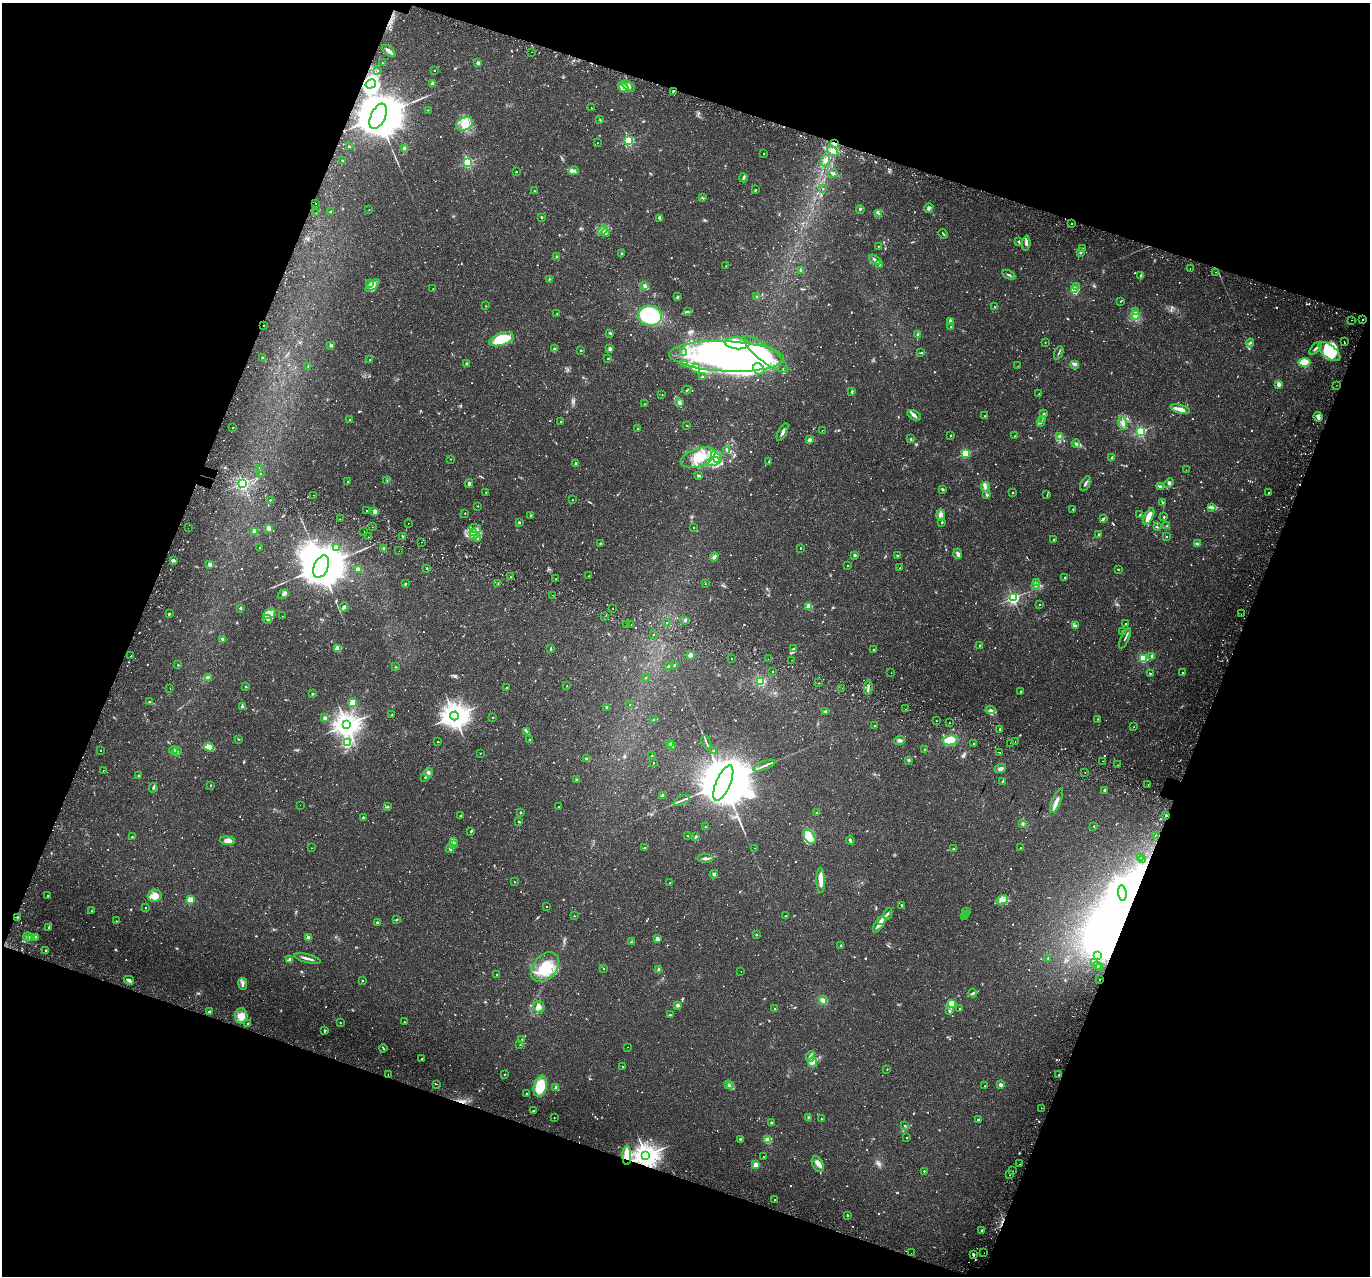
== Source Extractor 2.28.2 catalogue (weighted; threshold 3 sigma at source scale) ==
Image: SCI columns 70-5539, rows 296-5389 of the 5617 x 5745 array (HDU 1 of 3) = the unmasked area's bounding box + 8 px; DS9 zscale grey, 4 x 4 block average (1 PNG px = mean of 4 x 4 image px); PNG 1372 x 1278 px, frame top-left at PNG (2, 3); each listed source drawn as its Kron ellipse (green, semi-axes under 4 px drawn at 4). Shown black and unused: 39% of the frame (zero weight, under 2 of 3 exposures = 5% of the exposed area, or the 3 px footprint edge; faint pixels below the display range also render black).
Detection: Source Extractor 2.28.2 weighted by HDU 2 'WHT'. Background 0.0342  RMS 0.0038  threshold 0.0171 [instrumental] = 3 sigma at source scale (4.5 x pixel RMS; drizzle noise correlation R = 1.50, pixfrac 1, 0.0396/0.0396 arcsec/px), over >= 5 px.
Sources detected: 1261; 24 too faint to see at this stretch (4 x 4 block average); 24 inside a brighter object's white glare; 52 cosmic-ray / hot-pixel residue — neither listed nor drawn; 22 coinciding with a brighter row at this scale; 43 inside a brighter listed object's ellipse — not listed separately; of the other 1096, all 500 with FLUX_AUTO >= 1.5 (the completeness limit of this list) listed and drawn (596 fainter detections not listed), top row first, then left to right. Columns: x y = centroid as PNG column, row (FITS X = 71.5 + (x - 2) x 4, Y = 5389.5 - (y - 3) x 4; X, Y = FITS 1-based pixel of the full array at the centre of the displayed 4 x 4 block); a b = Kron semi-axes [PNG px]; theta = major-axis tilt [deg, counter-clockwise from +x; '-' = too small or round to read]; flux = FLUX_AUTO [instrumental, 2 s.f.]
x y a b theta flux
389 51 8 2 -40 12
532 52 2 2 - 1.5
382 63 2 2 - 1.5
478 63 2 2 - 19
434 70 2 2 - 2.4
378 71 2 2 - 2.6
432 83 2 2 - 19
371 84 5 3 - 9.4
628 86 7 3 -40 8.3
623 87 6 4 -41 29
673 91 2 2 - 2.8
591 108 2 2 - 1.6
428 110 2 2 - 1.8
378 116 13 7 66 23000
600 120 2 2 - 1.6
465 124 9 6 26 23
628 140 2 2 - 310
597 143 2 2 - 1.8
834 144 2 2 - 1.9
349 147 2 2 - 5
405 149 2 2 - 40
833 151 6 3 -36 10
764 153 2 2 - 2
342 160 2 2 - 3
825 160 6 4 78 8.1
468 162 2 2 - 320
574 171 5 3 - 5.5
516 172 2 2 - 3.5
833 173 4 3 - 4
743 178 4 2 - 3.4
823 189 2 2 - 2.2
755 190 3 2 - 2
534 191 2 2 - 3
703 198 4 2 - 2
316 203 2 2 - 19
928 208 5 3 - 4.9
860 209 4 2 - 2.1
369 210 2 2 - 1.6
330 212 2 2 - 2.1
315 213 2 2 - 4.1
878 213 3 2 - 2.6
541 217 3 2 - 2
660 218 4 2 - 3.3
1071 223 2 2 - 3.5
603 230 5 2 - 5.8
606 233 4 2 - 3.7
943 234 5 2 - 1.9
1019 242 3 2 - 2.3
1026 243 7 3 86 6.6
878 246 2 2 - 2.1
1083 249 3 2 - 1.7
1081 252 3 2 - 5.7
622 253 2 2 - 2
557 257 3 2 - 2.3
875 260 6 3 -32 7.1
880 264 4 2 - 3
726 266 2 2 - 1.6
1190 268 2 2 - 1.5
800 271 2 2 - 3.3
1216 272 2 2 - 2.9
1009 275 7 2 -27 4
1141 275 4 2 - 2.7
549 279 3 2 - 1.9
370 283 4 2 - 3.4
373 285 8 3 40 9.6
644 286 4 2 - 3.3
1077 287 3 2 - 3.5
433 289 2 2 - 2.1
1075 290 2 2 - 200
756 296 2 2 - 4.1
677 297 2 2 - 12
1120 301 2 2 - 1.6
485 306 2 2 - 1.8
994 307 2 2 - 2.4
687 311 3 2 - 2.3
1136 312 3 3 - 3.5
557 314 2 2 - 2.2
1136 315 4 3 - 5.6
650 316 12 10 -9 200
1351 320 2 2 - 1.7
1363 320 2 2 - 3
950 321 2 2 - 34
264 325 2 2 - 1.8
950 327 2 2 - 2.3
610 333 3 2 - 3
918 335 3 2 - 6.6
501 339 13 6 19 85
1344 342 2 2 - 2.6
737 343 12 6 -5 28
1045 343 2 2 - 1.5
1250 343 4 2 - 2.6
331 345 2 2 - 19
1316 348 8 2 45 4.9
554 349 3 2 - 4.2
610 349 2 2 - 24
581 350 2 2 - 4.9
1329 352 13 6 -39 62
684 353 2 2 - 3.2
921 353 3 2 - 1.6
1059 353 7 2 67 3
766 354 28 8 -38 66
726 356 57 15 -3 720
262 357 2 2 - 4.9
608 358 2 2 - 4.8
370 359 2 2 - 1.7
1304 362 6 4 3 47
466 363 2 2 - 4.2
685 363 4 3 - 8.5
1074 364 3 3 - 3.6
308 366 2 2 - 2.6
1018 366 2 2 - 3.4
696 368 4 3 - 5.3
759 369 6 5 - 13
702 377 2 2 - 2.2
1278 385 2 2 - 23
1337 385 2 2 - 1.8
687 390 4 2 - 2.3
852 391 2 2 - 4.4
1039 394 2 2 - 1.9
662 395 2 2 - 2
680 402 4 2 - 3.3
644 404 2 2 - 1.8
1180 409 10 3 -15 19
1044 414 3 2 - 2.6
914 415 7 3 -33 8.3
985 416 2 2 - 1.5
1318 417 5 3 - 10
349 420 2 2 - 1.7
1043 420 2 2 - 1.8
561 421 2 2 - 1.7
1040 422 3 2 - 2.2
1123 423 7 3 -79 7.8
687 425 2 2 - 2.6
233 428 2 2 - 1.6
638 429 2 2 - 3.6
822 431 2 2 - 1.9
1141 431 2 2 - 350
783 432 10 3 63 7.4
950 435 2 2 - 4.7
1015 436 3 2 - 1.7
1060 437 4 3 - 4.7
910 438 3 2 - 1.8
809 440 2 2 - 27
1076 443 4 3 - 4.5
727 451 2 2 - 1.6
966 453 2 2 - 200
716 457 7 4 -51 14
1112 457 4 2 - 2.6
698 458 18 9 18 54
451 459 2 2 - 1.5
713 461 7 3 16 9.3
769 462 2 2 - 1.9
576 463 2 2 - 11
259 469 2 2 - 9.2
1186 470 2 2 - 2.5
260 474 2 2 - 5.8
699 476 4 2 - 2.1
348 481 2 2 - 2.1
387 481 2 2 - 2
243 483 2 2 - 500
469 483 4 2 - 4.8
1169 483 5 3 - 4.2
1085 484 8 2 63 4.4
1160 486 3 2 - 2.9
985 487 5 3 - 6.2
943 489 3 2 - 2.8
486 492 2 2 - 2
1013 493 2 2 - 2.1
1269 493 2 2 - 4.1
314 495 2 2 - 2.8
987 495 2 2 - 11
1047 495 3 2 - 1.6
270 500 2 2 - 30
572 500 2 2 - 1.5
1162 503 3 2 - 2
478 506 2 2 - 2.3
1212 508 4 3 - 4.5
1073 509 2 2 - 2.5
367 510 2 2 - 5.6
375 511 4 3 - 8.8
465 513 2 2 - 2.6
1140 514 2 2 - 2.6
531 515 2 2 - 1.9
940 515 6 3 -90 11
1149 516 9 4 63 27
1164 517 2 2 - 4.7
340 519 2 2 - 2
1103 519 4 2 - 3.7
519 522 2 2 - 9.6
942 522 3 2 - 2
408 523 2 2 - 5
1167 526 3 2 - 3.3
372 527 2 2 - 3
694 527 2 2 - 1.5
1157 527 4 2 - 1.8
188 528 2 2 - 3.7
269 528 2 2 - 50
475 528 6 2 -14 4.2
255 531 2 2 - 47
364 531 2 2 - 2.2
473 533 3 2 - 3.6
1099 534 2 2 - 10
402 536 2 2 - 1.5
473 536 2 2 - 1.6
1166 536 2 2 - 2.1
368 537 2 2 - 1.8
478 538 2 2 - 2.3
1054 539 2 2 - 5.3
421 542 2 2 - 3.5
600 543 2 2 - 2.1
1197 543 4 2 - 4
336 547 3 2 - 2.7
260 548 2 2 - 4.5
384 548 3 2 - 2.4
801 548 2 2 - 2.9
399 551 2 2 - 1.8
958 554 5 3 - 6.8
855 555 2 2 - 15
898 555 3 2 - 2.3
714 557 4 3 - 7.5
173 560 3 3 - 4.5
209 564 2 2 - 25
847 566 2 2 - 3
321 567 12 7 66 20000
427 568 2 2 - 5.8
900 568 2 2 - 1.6
359 569 4 4 - 5.9
1118 569 2 2 - 3.6
589 576 2 2 - 1.7
511 577 2 2 - 2
1064 578 2 2 - 4
555 579 2 2 - 1.7
1037 582 4 2 - 3.8
498 583 2 2 - 5.7
405 584 2 2 - 6.6
705 584 2 2 - 1.7
1036 586 4 3 - 4.3
283 594 6 3 33 4.4
552 595 2 2 - 2.3
1013 598 2 2 - 500
1039 604 2 2 - 3.1
809 606 2 2 - 80
344 607 5 3 - 4.3
240 608 2 2 - 13
612 609 2 2 - 1.6
169 614 3 2 - 2.3
270 614 6 5 - 13
1241 614 2 2 - 1.7
282 616 2 2 - 2.9
605 616 2 2 - 2
267 619 5 3 - 4.8
684 620 3 2 - 2.9
667 623 2 2 - 18
1126 623 2 2 - 5.4
627 624 2 2 - 2.6
631 625 2 2 - 2.1
1075 626 3 2 - 2.5
1123 631 2 2 - 1.5
653 635 2 2 - 6
1125 638 11 2 65 4.6
223 640 4 3 - 4.5
979 645 2 2 - 1.9
338 648 2 2 - 77
793 648 2 2 - 2
551 649 3 2 - 2.1
873 649 2 2 - 2.8
690 655 3 3 - 14
131 656 2 2 - 2.2
1152 656 2 2 - 8.2
731 658 2 2 - 4.2
1144 658 2 2 - 200
768 659 2 2 - 1.5
791 660 2 2 - 2
178 665 2 2 - 3.1
674 665 3 2 - 2
668 666 3 2 - 1.7
395 667 2 2 - 1.8
773 672 2 2 - 2.8
1182 672 2 2 - 2.6
891 673 2 2 - 2
1150 673 2 2 - 2.9
208 677 3 2 - 2.6
646 678 2 2 - 1.9
760 681 2 2 - 120
819 683 2 2 - 1.7
567 686 2 2 - 2.1
246 687 2 2 - 6.2
868 687 7 2 84 4.8
507 688 2 2 - 8.3
842 688 2 2 - 1.6
170 689 2 2 - 1.9
1021 691 2 2 - 5
312 694 2 2 - 11
150 702 4 2 - 2.4
352 703 2 2 - 100
629 705 2 2 - 1.7
242 707 2 2 - 3.6
607 708 2 2 - 10
906 709 2 2 - 1.5
991 710 5 3 - 4.1
826 711 3 2 - 2.2
391 715 3 2 - 1.5
454 716 4 4 - 2900
493 717 2 2 - 2.2
325 718 2 2 - 20
1097 719 2 2 - 1.7
654 720 4 2 - 4.9
936 721 2 2 - 2.4
950 723 2 2 - 2.4
346 725 4 3 - 2500
874 726 2 2 - 2.3
1134 727 2 2 - 2.5
1000 729 2 2 - 5.5
527 731 3 2 - 1.7
239 739 2 2 - 1.6
530 740 3 2 - 1.6
899 740 5 3 - 5.3
950 740 7 5 10 68
1015 741 2 2 - 1.5
438 742 2 2 - 2.2
706 742 7 2 -65 3.6
347 743 2 2 - 300
670 743 2 2 - 21
1010 743 2 2 - 1.9
974 744 2 2 - 6.1
672 746 4 3 - 3.8
209 747 5 4 - 18
924 749 2 2 - 2
101 750 2 2 - 2.8
174 750 4 3 - 3.9
713 750 2 2 - 2.2
177 751 5 2 - 2.4
1000 752 2 2 - 2.1
480 753 2 2 - 1.6
652 755 2 2 - 2.6
586 759 2 2 - 10
908 760 3 2 - 3.4
1102 761 2 2 - 34
653 763 2 2 - 1.7
1118 765 2 2 - 3
764 766 12 2 21 7.7
1000 768 6 3 24 6.1
103 770 2 2 - 1.7
429 772 4 4 - 6.5
1085 773 2 2 - 3.4
138 776 3 2 - 1.8
425 777 2 2 - 2.5
577 780 2 2 - 11
1002 781 4 2 - 1.6
723 783 19 7 67 34000
1148 784 2 2 - 5.6
211 785 2 2 - 2.1
153 788 5 2 - 3.2
1104 790 2 2 - 9.8
662 795 3 2 - 3.7
682 800 9 2 24 5.9
1056 801 13 3 66 12
300 805 2 2 - 1.6
387 807 4 2 - 2.5
559 807 2 2 - 2.1
520 812 2 2 - 4.8
816 812 2 2 - 2
1166 815 2 2 - 4.8
461 816 3 2 - 1.8
363 817 2 2 - 3.6
518 821 2 2 - 2.4
1023 824 4 3 - 4
1094 826 2 2 - 2.3
705 827 2 2 - 2
471 831 3 2 - 2.4
687 835 2 2 - 2.2
1155 835 2 2 - 1.8
696 836 2 2 - 10
132 837 2 2 - 4.9
810 837 8 5 -59 20
850 840 4 2 - 5
228 841 7 4 -4 17
454 841 3 2 - 2.5
454 845 4 2 - 2.9
311 848 2 2 - 3.3
644 848 2 2 - 6.5
755 848 2 2 - 2.1
954 848 3 2 - 1.6
1020 848 2 2 - 3.8
450 849 4 3 - 3.8
705 858 8 2 1 7.5
1140 858 2 2 - 1.6
1142 860 2 2 - 1.7
714 874 4 3 - 3.5
821 880 12 4 -89 20
514 882 2 2 - 1.8
670 883 2 2 - 2.7
1122 893 7 4 -81 2500
47 896 2 2 - 1.6
155 896 7 6 - 19
190 900 2 2 - 110
1002 900 6 4 26 8.6
901 905 2 2 - 5.4
546 906 2 2 - 1.9
146 907 2 2 - 1.8
91 911 2 2 - 2.2
967 912 2 2 - 15
888 914 6 2 62 3
965 914 2 2 - 1.9
574 916 2 2 - 1.8
786 916 3 2 - 1.6
17 917 2 2 - 5.1
964 917 2 2 - 1.6
396 920 3 2 - 1.6
116 921 2 2 - 1.9
881 921 3 2 - 13
377 922 2 2 - 5.7
879 924 9 3 57 9.9
48 927 3 2 - 2.1
756 935 2 2 - 5.8
27 937 4 3 - 5.1
36 937 2 2 - 1.5
32 938 3 2 - 3.4
308 938 2 2 - 42
657 939 2 2 - 36
632 942 4 2 - 2.4
841 945 3 2 - 2.5
46 950 2 2 - 3.9
1097 955 2 2 - 1.6
307 958 14 2 -14 8.7
1048 958 2 2 - 3
290 960 2 2 - 27
1095 963 2 2 - 6.6
1097 966 2 2 - 15
545 967 17 11 50 75
603 968 2 2 - 1.5
1100 968 2 2 - 5.2
659 970 2 2 - 37
741 972 2 2 - 2
497 975 2 2 - 1.5
1099 979 2 2 - 4.1
129 980 5 3 - 7.4
362 980 2 2 - 2.1
243 984 6 3 -82 7.3
973 993 4 3 - 3.3
823 1000 4 3 - 9.5
952 1004 2 2 - 110
678 1005 4 3 - 4.7
539 1007 6 5 - 9.4
775 1009 2 2 - 8.5
960 1009 2 2 - 4
949 1011 3 2 - 3.1
209 1012 2 2 - 15
670 1015 3 2 - 2.3
241 1016 7 6 - 20
340 1022 2 2 - 2
404 1022 2 2 - 2.1
248 1024 2 2 - 2.9
325 1031 3 2 - 2.4
522 1040 3 2 - 3.1
520 1045 2 2 - 2.2
628 1047 2 2 - 1.6
383 1048 4 2 - 2.1
810 1056 5 3 - 5.7
422 1058 2 2 - 2.1
813 1062 5 4 - 8
622 1067 2 2 - 1.8
887 1069 2 2 - 1.8
388 1074 2 2 - 6
505 1074 2 2 - 2.3
1059 1075 2 2 - 1.6
436 1084 2 2 - 3.3
728 1085 3 2 - 2.7
1000 1085 2 2 - 26
540 1086 11 6 78 75
731 1086 3 2 - 3
985 1086 2 2 - 1.6
556 1088 2 2 - 28
526 1093 2 2 - 3.1
1041 1108 2 2 - 1.6
533 1111 3 2 - 2.2
554 1117 2 2 - 1.8
808 1117 4 2 - 2.3
822 1119 2 2 - 6.5
978 1120 2 2 - 7.9
771 1123 2 2 - 8.5
905 1125 2 2 - 2.1
907 1138 2 2 - 2.2
740 1139 2 2 - 2.5
768 1140 4 4 - 29
646 1155 4 3 - 2400
627 1156 9 3 -90 32
763 1157 2 2 - 2.1
818 1164 8 5 -61 12
1019 1164 2 2 - 1.7
756 1165 2 2 - 70
924 1171 2 2 - 3
1013 1171 2 2 - 2.1
1010 1175 2 2 - 9.1
775 1199 2 2 - 3.6
847 1215 3 2 - 1.9
982 1230 2 2 - 10
911 1253 2 2 - 2.8
984 1253 2 2 - 1.8
973 1255 2 2 - 17
Overlapping masked pixels (flux is a lower limit): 7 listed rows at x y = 378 116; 834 144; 1166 815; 1122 893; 1099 979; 646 1155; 627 1156
Diffuse or blended objects may show on this block-average render without a row.